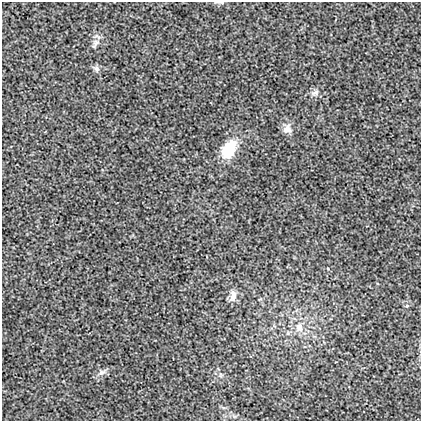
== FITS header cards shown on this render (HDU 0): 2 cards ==
NAXIS1  =                  419
NAXIS2  =                  419

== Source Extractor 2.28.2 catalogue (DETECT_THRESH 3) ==
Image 419 x 419 px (HDU 0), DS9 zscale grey, 1 PNG px = 1 image px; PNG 423 x 423 px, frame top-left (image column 1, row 419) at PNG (2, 2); no overlay
Background 0.00407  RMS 0.018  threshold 0.0531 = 3 sigma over >= 5 px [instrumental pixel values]
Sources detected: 10; all 10 listed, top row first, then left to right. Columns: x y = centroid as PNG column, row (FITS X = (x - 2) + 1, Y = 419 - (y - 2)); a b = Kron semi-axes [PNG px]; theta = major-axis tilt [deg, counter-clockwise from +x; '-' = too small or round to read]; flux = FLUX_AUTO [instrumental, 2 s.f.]
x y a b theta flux
222 3 5 3 - 1.3
95 43 17 6 60 6.4
96 69 10 7 -46 3.9
315 93 11 6 25 4.9
287 129 12 11 - 8.9
229 150 22 13 62 39
233 295 16 8 89 8
407 306 5 5 - 1.6
299 327 14 10 -89 12
102 372 11 8 26 5.5
At the frame edge (FLAGS 8, measured only in part): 1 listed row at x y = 222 3